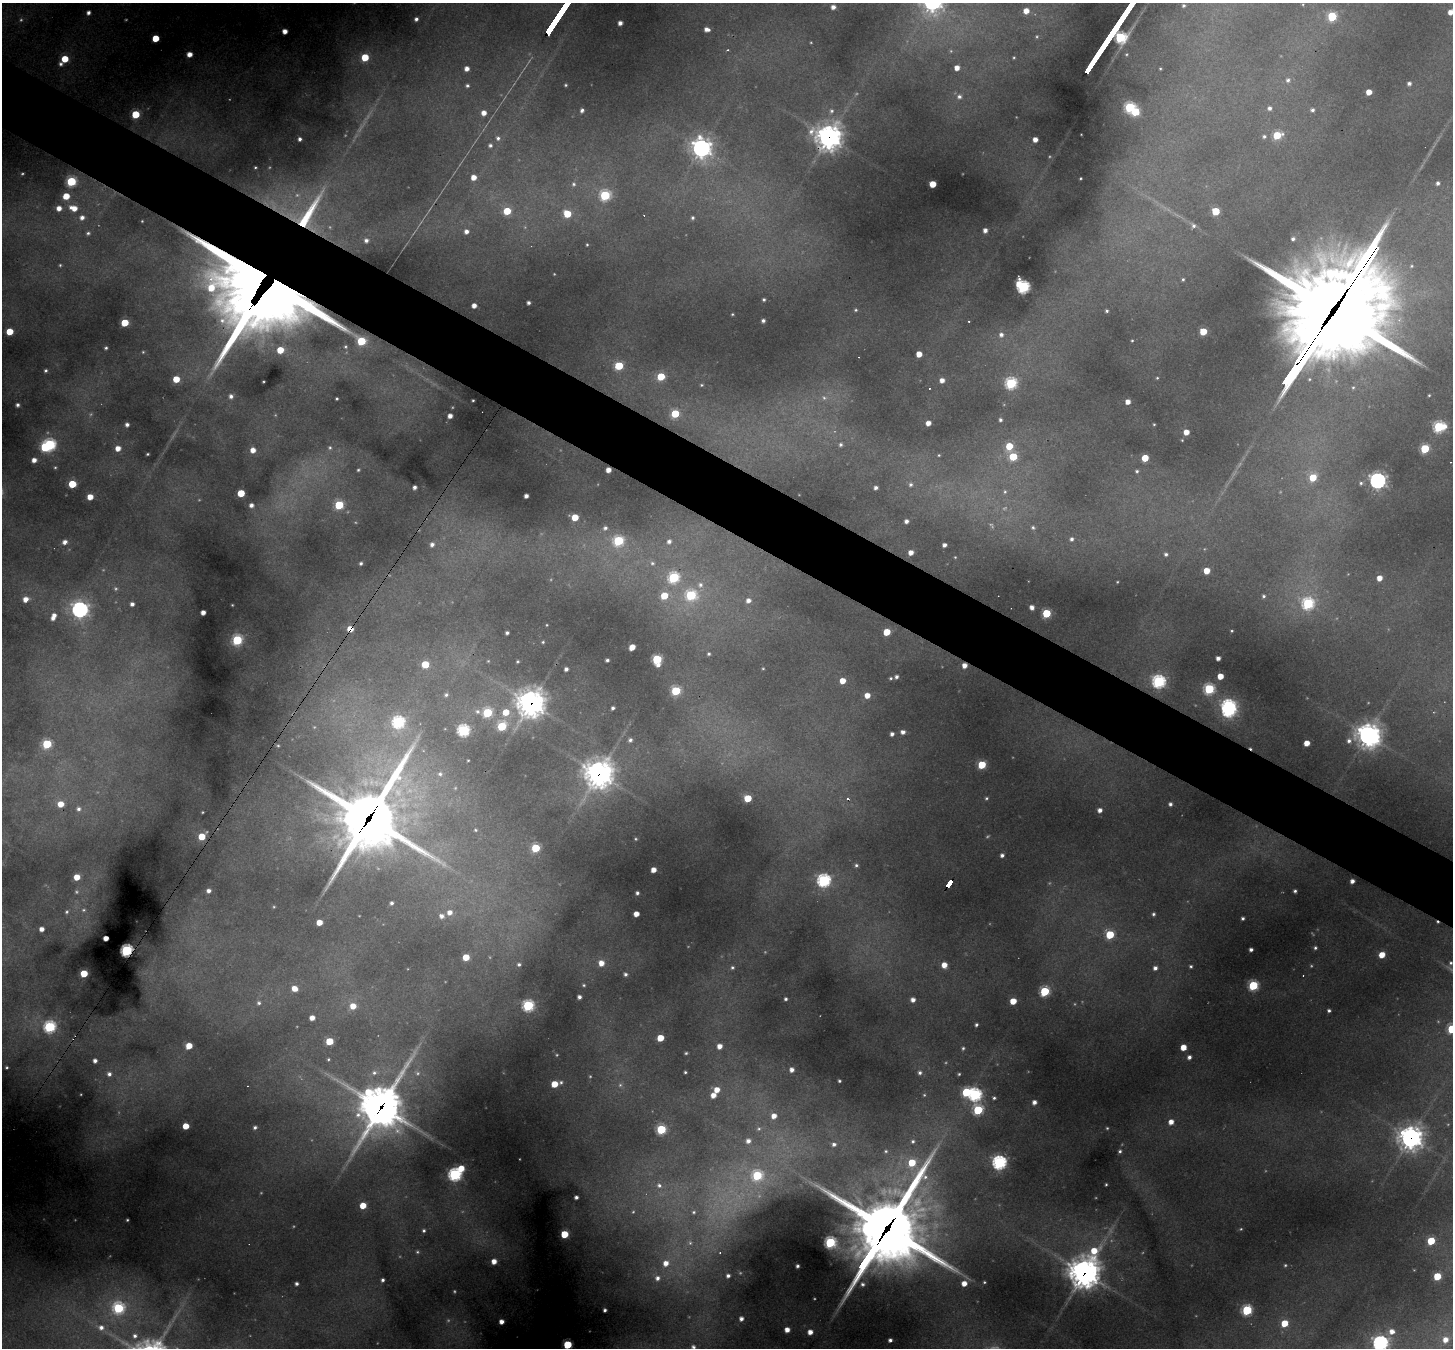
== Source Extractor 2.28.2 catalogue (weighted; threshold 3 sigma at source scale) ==
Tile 11 of 4 x 4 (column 3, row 3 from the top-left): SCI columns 2901-4351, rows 1629-2974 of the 5801 x 5809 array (HDU 1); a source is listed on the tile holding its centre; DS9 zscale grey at full resolution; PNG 1455 x 1350 px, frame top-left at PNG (2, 3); no overlay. Shown black and unused: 5% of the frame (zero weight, under 2 of 3 exposures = <1% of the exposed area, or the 3 px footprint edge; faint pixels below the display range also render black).
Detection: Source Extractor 2.28.2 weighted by HDU 2 'WHT'; one run over the whole footprint, this tile lists its part. Background 0.331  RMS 0.013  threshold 0.0563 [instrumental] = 3 sigma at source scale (4.5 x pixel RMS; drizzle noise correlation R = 1.50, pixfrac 1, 0.05/0.05 arcsec/px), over >= 5 px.
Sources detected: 437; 50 too faint to see at this stretch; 4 inside a brighter object's white glare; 5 cosmic-ray / hot-pixel residue — not listed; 1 inside a brighter listed object's ellipse — not listed separately; the other 377 listed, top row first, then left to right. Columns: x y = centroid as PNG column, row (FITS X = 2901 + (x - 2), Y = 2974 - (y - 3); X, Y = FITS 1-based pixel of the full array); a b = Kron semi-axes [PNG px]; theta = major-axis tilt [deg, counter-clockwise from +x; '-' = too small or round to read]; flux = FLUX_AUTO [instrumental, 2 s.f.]
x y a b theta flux
1184 6 5 5 - 3.4
833 7 4 4 - 8
1026 11 5 5 - 16
1450 12 5 4 - 12
88 13 4 4 - 5.7
1332 16 6 5 - 91
416 19 4 4 - 4.5
620 23 4 4 - 8.1
707 29 5 4 - 9.1
285 31 4 4 - 12
155 38 5 5 - 40
189 54 5 5 - 13
365 57 5 5 - 49
1014 57 3 2 - 1.5
65 59 5 5 - 36
61 64 6 5 - 4.1
957 68 4 4 - 13
467 69 4 4 - 9.2
1160 69 4 3 - 1.7
1288 80 7 6 - 5.1
1409 83 4 4 - 5
467 85 5 5 - 3.3
566 85 3 3 - 1.8
1369 92 5 4 - 19
959 96 7 6 - 6.5
1130 107 6 5 - 140
1269 108 5 5 - 5
582 110 4 4 - 4.5
1312 110 5 5 - 4.5
831 111 7 6 - 4.1
1135 112 6 5 - 72
484 113 5 5 - 12
135 114 5 5 - 67
1277 135 6 5 - 65
1264 136 6 5 - 3.5
829 137 10 10 - 1400
498 138 7 6 - 4.9
300 139 4 4 - 4.4
1035 139 4 4 - 12
490 145 5 5 - 3.9
701 148 8 8 - 880
255 167 4 4 - 2.1
474 177 5 5 - 15
1080 178 3 3 - 1.6
71 181 6 6 - 120
1438 183 5 5 - 4.8
574 184 6 5 - 3.4
933 184 5 4 - 36
605 195 6 6 - 140
66 196 5 5 - 31
59 208 6 5 - 13
74 208 11 7 -17 21
507 211 5 5 - 48
1216 211 5 5 - 63
308 214 55 13 58 95
567 214 5 5 - 45
82 217 7 7 - 9.1
692 218 5 5 - 3
1193 225 8 6 -48 5.1
985 230 4 4 - 7.9
466 231 5 5 - 7.7
88 233 7 6 - 4.1
1293 239 5 5 - 4.4
366 240 6 5 - 5.8
587 245 3 2 - 1.3
60 265 4 4 - 2
1411 266 6 5 - 2.3
1183 279 4 3 - 2.1
1023 287 7 6 - 290
277 292 65 43 -5 4100
764 299 3 3 - 2.8
528 303 4 4 - 4.3
474 306 4 4 - 10
856 310 5 5 - 2.3
1334 310 108 30 56 39000
1107 311 3 3 - 2.7
732 314 3 3 - 1.5
1399 320 9 6 73 7.1
763 321 4 3 - 4.6
969 321 3 3 - 1.7
125 323 5 5 - 48
10 331 5 5 - 35
1203 331 5 5 - 44
1001 335 6 6 - 6.8
1132 340 3 3 - 1.5
361 341 8 5 -36 73
345 347 5 5 - 2.5
106 348 3 3 - 2.5
280 350 5 5 - 31
143 352 5 5 - 1.7
919 354 5 4 - 19
619 366 5 5 - 64
46 371 4 3 - 2.5
661 377 5 5 - 59
1157 378 4 4 - 1.6
176 379 5 5 - 28
942 380 4 4 - 9.6
263 381 3 2 - 1.2
1011 383 6 6 - 190
701 385 5 4 - 1.8
1353 387 6 5 - 2.5
1429 395 3 3 - 1.4
231 396 5 4 - 5.2
824 398 9 7 -24 6.6
337 399 3 3 - 1.9
473 400 3 2 - 1.5
1128 402 4 4 - 12
17 405 4 4 - 4.2
675 414 5 5 - 63
450 416 4 4 - 9.5
1000 420 4 3 - 3.3
928 423 4 4 - 12
1154 424 3 2 - 1.4
127 425 4 4 - 5.7
1439 427 7 6 - 170
1186 432 5 4 - 18
50 445 7 6 - 200
841 445 5 5 - 3.6
1009 446 6 5 - 41
118 448 5 5 - 14
330 448 6 6 - 3
1425 449 5 5 - 92
253 450 5 5 - 13
147 454 3 3 - 1.8
939 455 5 4 - 1.7
1013 457 6 5 - 64
1145 458 5 5 - 40
34 460 4 4 - 10
358 470 4 4 - 2.2
608 470 4 4 - 11
1137 471 5 5 - 2.8
1313 477 6 5 - 44
1378 481 7 7 - 540
1361 483 5 4 - 2.6
72 484 5 5 - 52
911 484 7 7 - 5.8
414 487 4 4 - 5.3
876 488 4 4 - 5.2
1005 492 7 7 - 5
241 493 5 5 - 45
526 496 4 4 - 7.1
90 497 5 5 - 18
251 505 4 4 - 6.4
339 505 6 5 - 76
575 517 5 5 - 34
906 521 4 4 - 6.6
1033 527 6 6 - 3.3
605 528 6 5 - 4.1
1071 539 5 4 - 4.2
618 541 6 6 - 130
669 541 6 5 - 6
65 542 5 4 - 9.2
432 544 6 5 - 6.4
944 545 4 4 - 6.3
911 552 4 4 - 11
1166 554 4 4 - 3.5
361 563 4 4 - 3.3
652 563 7 6 - 4.1
1207 571 5 5 - 26
674 577 6 6 - 160
1379 578 5 5 - 16
1117 582 3 2 - 1.2
700 585 9 8 - 9.1
691 595 7 6 - 120
664 596 6 5 - 37
1264 596 5 4 - 2.8
25 599 6 6 - 14
748 600 7 6 - 8.8
132 604 5 5 - 5.9
1308 604 6 6 - 190
232 605 2 2 - 0.94
1032 607 4 4 - 8.8
80 609 7 7 - 530
203 612 4 4 - 9.4
1046 613 5 5 - 88
53 617 8 5 66 12
547 625 3 2 - 1
350 629 6 5 - 16
1232 631 4 4 - 1.8
887 632 5 5 - 37
507 633 4 3 - 3.7
237 640 6 5 - 130
543 642 3 3 - 1.6
632 647 6 4 47 18
709 654 5 4 - 2.7
1218 658 4 4 - 7.8
657 659 7 5 -79 110
607 660 4 3 - 3.1
517 662 3 3 - 2
425 664 5 5 - 43
964 665 4 4 - 11
763 668 3 3 - 1.3
566 669 4 4 - 5.3
1220 676 5 5 - 23
896 677 4 4 - 4.6
891 678 4 4 - 2.3
842 681 5 4 - 20
1159 681 6 6 - 290
1209 689 6 6 - 150
676 691 6 5 - 89
446 695 8 7 - 5.3
867 695 5 5 - 16
531 703 11 11 - 1600
613 708 4 3 - 3.6
1229 710 7 6 - 330
478 711 10 7 -13 7.9
506 712 7 6 - 28
487 713 6 6 - 100
398 722 6 6 - 230
502 726 6 6 - 83
463 730 6 6 - 230
903 732 5 4 - 6.9
892 734 4 4 - 5.1
1368 735 9 9 - 1200
630 740 5 5 - 4.6
1349 741 7 6 - 6
1307 743 5 4 - 19
47 744 5 5 - 100
278 746 6 6 - 2.9
468 760 3 2 - 1.3
982 765 5 5 - 64
440 774 8 7 - 6.1
599 774 11 11 - 1700
748 798 5 5 - 43
986 798 4 4 - 2.3
847 799 4 4 - 4.6
61 804 6 5 - 21
1170 804 4 4 - 4.2
78 809 8 7 - 6.6
1100 810 4 4 - 8
202 812 3 2 - 1.3
367 820 42 25 55 9900
475 830 6 5 - 2.8
202 836 6 5 - 33
636 839 3 3 - 1.4
535 848 5 5 - 72
1002 855 4 4 - 4.7
856 865 5 4 - 3.1
653 870 4 4 - 13
77 877 5 5 - 22
824 880 6 6 - 300
1352 881 4 4 - 7.5
950 883 8 4 56 69
208 891 5 5 - 6.7
1295 891 4 3 - 3.2
637 893 4 4 - 3.5
391 903 4 3 - 3.8
274 907 4 4 - 1.6
84 910 7 5 1 2.7
67 912 6 5 - 2.7
450 912 7 6 - 12
636 914 5 4 - 14
1153 914 4 3 - 2.9
441 916 7 6 - 8.1
1243 918 3 3 - 3.3
319 922 5 5 - 19
41 929 4 4 - 9.5
1110 935 5 5 - 76
106 938 4 4 - 13
1315 948 4 4 - 2.9
1251 949 4 3 - 5
127 950 5 5 - 300
1382 955 5 5 - 25
466 957 5 5 - 30
601 963 6 6 - 15
1451 963 4 4 - 2.1
519 964 6 5 - 3.5
944 965 5 5 - 17
1191 966 4 4 - 2.6
732 967 6 5 - 3.3
1155 968 5 5 - 6.3
84 973 5 5 - 44
625 974 5 4 - 4.1
584 985 5 4 - 2.1
1253 985 6 5 - 130
294 988 6 5 - 17
1045 991 6 5 - 110
579 997 4 4 - 5.4
786 999 4 3 - 3
913 1000 5 5 - 8.7
1013 1001 5 5 - 26
259 1003 7 6 - 3.9
353 1006 6 6 - 19
528 1006 6 6 - 190
1329 1010 4 3 - 3.3
312 1018 5 4 - 12
976 1025 4 3 - 2.9
50 1027 6 6 - 210
1452 1029 5 5 - 81
660 1038 5 5 - 32
329 1041 5 5 - 47
189 1046 5 5 - 25
719 1046 5 5 - 12
1183 1047 5 5 - 22
963 1048 4 4 - 2.3
686 1053 3 3 - 2
1189 1057 5 4 - 6
328 1059 3 3 - 1.6
95 1061 4 4 - 6.7
7 1067 3 3 - 1.7
792 1070 4 4 - 7.7
685 1072 3 3 - 2.2
374 1073 7 6 - 4.7
920 1073 6 6 - 4.7
109 1074 7 7 - 6.7
959 1074 3 3 - 1.9
839 1081 3 3 - 2.2
561 1082 5 4 - 2.4
554 1084 5 5 - 32
620 1085 6 6 - 3.5
717 1090 6 5 - 17
966 1092 6 5 - 92
713 1095 5 5 - 13
975 1095 6 6 - 260
994 1098 3 3 - 2.4
1034 1102 4 4 - 7.5
381 1107 22 18 61 3500
978 1110 6 6 - 120
774 1116 6 5 - 13
1171 1122 5 5 - 13
186 1126 5 4 - 26
255 1127 5 4 - 3.6
661 1129 5 5 - 110
758 1129 7 6 - 4
1411 1138 10 10 - 1000
748 1141 6 6 - 8.5
913 1141 7 6 - 4.9
834 1144 5 5 - 5.1
886 1151 6 5 - 2.8
1120 1151 5 4 - 3
999 1162 6 6 - 380
461 1168 5 5 - 25
455 1174 6 6 - 300
757 1175 7 6 - 110
1106 1184 3 3 - 1.7
659 1185 9 8 - 8.8
576 1197 4 3 - 4.5
363 1205 5 5 - 29
694 1212 6 5 - 3
127 1220 3 3 - 1.7
1241 1229 5 4 - 1.8
424 1230 5 5 - 3.3
886 1231 49 27 58 11000
564 1234 5 5 - 49
1431 1241 5 5 - 54
830 1242 6 6 - 200
690 1243 7 6 - 3.4
1094 1251 19 9 41 44
417 1252 6 5 - 2.5
494 1261 5 4 - 14
666 1263 7 6 - 14
1285 1265 4 4 - 2
797 1266 4 3 - 3.5
1084 1273 12 11 - 2200
728 1276 4 4 - 4.6
1437 1276 5 5 - 48
657 1278 7 6 - 7.5
383 1280 4 3 - 3.6
964 1283 5 4 - 14
296 1284 4 3 - 4.2
862 1284 6 4 -54 3.4
118 1308 6 6 - 170
605 1310 4 3 - 4.1
1247 1310 6 5 - 130
741 1319 5 5 - 7.5
501 1322 4 4 - 9.7
1284 1323 5 5 - 38
101 1327 8 7 - 8.1
787 1330 5 4 - 13
810 1332 4 4 - 13
1392 1332 7 6 - 11
135 1336 6 6 - 4.6
890 1340 4 4 - 4.2
1445 1340 7 6 - 14
1380 1343 7 6 - 480
567 1345 5 5 - 91
693 1347 8 7 - 6
Overlapping masked pixels (flux is a lower limit): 16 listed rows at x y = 829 137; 308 214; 277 292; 1334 310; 608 470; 350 629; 964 665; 531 703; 599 774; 367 820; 950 883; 127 950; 381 1107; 1411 1138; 886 1231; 1084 1273
Isophote crosses this tile's border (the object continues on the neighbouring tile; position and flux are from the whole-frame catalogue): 6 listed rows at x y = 1450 12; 1334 310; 1452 1029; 1380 1343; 567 1345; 693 1347
Unlisted compact peaks at least as high as the median listed source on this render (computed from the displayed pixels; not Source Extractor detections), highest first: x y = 1119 35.